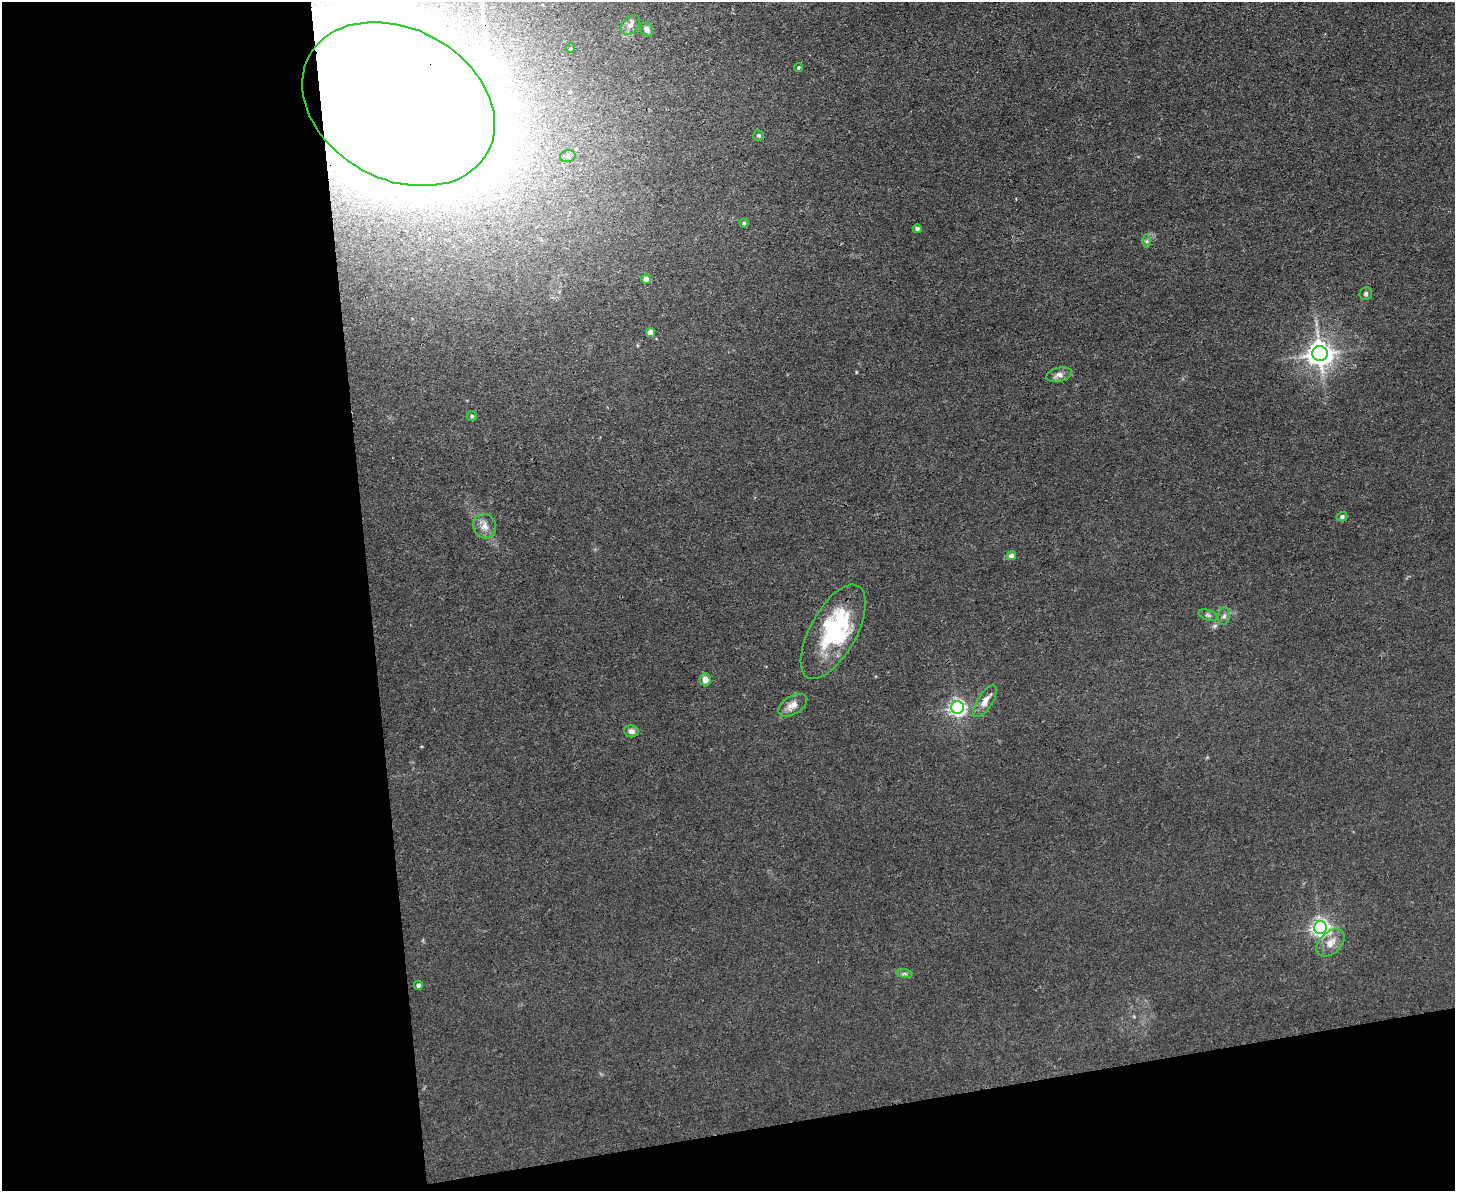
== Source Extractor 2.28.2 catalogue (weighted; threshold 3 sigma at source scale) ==
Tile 10 of 3 x 4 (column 1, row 4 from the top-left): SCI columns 131-1583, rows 1-1189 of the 4732 x 4757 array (HDU 1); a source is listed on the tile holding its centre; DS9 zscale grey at full resolution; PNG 1457 x 1193 px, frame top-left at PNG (2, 2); each listed source drawn as its Kron ellipse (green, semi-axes under 4 px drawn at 4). Shown black and unused: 31% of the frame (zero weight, under 3 of 4 exposures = <1% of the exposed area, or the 3 px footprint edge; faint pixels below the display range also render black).
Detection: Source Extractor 2.28.2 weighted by HDU 2 'WHT'; one run over the whole footprint, this tile lists its part. Background 0.0426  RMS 0.0052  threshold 0.0232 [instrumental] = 3 sigma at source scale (4.5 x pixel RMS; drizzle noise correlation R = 1.50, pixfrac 1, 0.05/0.05 arcsec/px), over >= 5 px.
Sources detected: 35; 1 inside a brighter object's white glare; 1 cosmic-ray / hot-pixel residue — neither listed nor drawn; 2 inside a brighter listed object's ellipse — not listed separately; the other 31 listed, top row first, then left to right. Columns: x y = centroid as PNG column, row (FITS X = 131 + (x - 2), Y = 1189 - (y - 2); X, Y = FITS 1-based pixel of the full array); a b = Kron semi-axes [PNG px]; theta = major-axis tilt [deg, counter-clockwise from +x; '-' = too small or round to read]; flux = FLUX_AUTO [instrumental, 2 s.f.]
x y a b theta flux
630 25 11 7 48 2.7
647 29 8 5 -58 1.9
571 48 5 3 - 0.45
798 67 4 4 - 0.66
398 104 102 75 -29 3800
759 135 5 5 - 0.99
568 156 8 6 15 1.7
744 223 4 4 - 0.81
917 229 4 4 - 1.8
1147 241 6 4 -90 1.1
646 279 5 4 - 4
1366 294 6 6 - 1.1
651 333 5 4 - 6.1
1320 354 7 7 - 500
1059 375 13 7 12 2.8
472 416 5 4 - 0.87
1342 517 5 4 - 1.3
485 526 12 11 - 4.2
1011 556 5 4 - 3.1
1208 615 10 5 -18 1.2
1224 616 9 6 80 1.6
833 632 52 23 61 47
705 679 6 5 - 3.8
985 701 18 7 58 4.7
793 705 16 9 32 4.4
958 707 6 6 - 180
631 731 7 6 - 2.4
1320 928 6 6 - 220
1330 943 16 10 43 5.9
904 974 8 4 -8 1.1
418 985 4 4 - 1.7
Overlapping masked pixels (flux is a lower limit): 1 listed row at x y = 398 104
Isophote crosses this tile's border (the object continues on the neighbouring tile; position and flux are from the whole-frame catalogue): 1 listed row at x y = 398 104